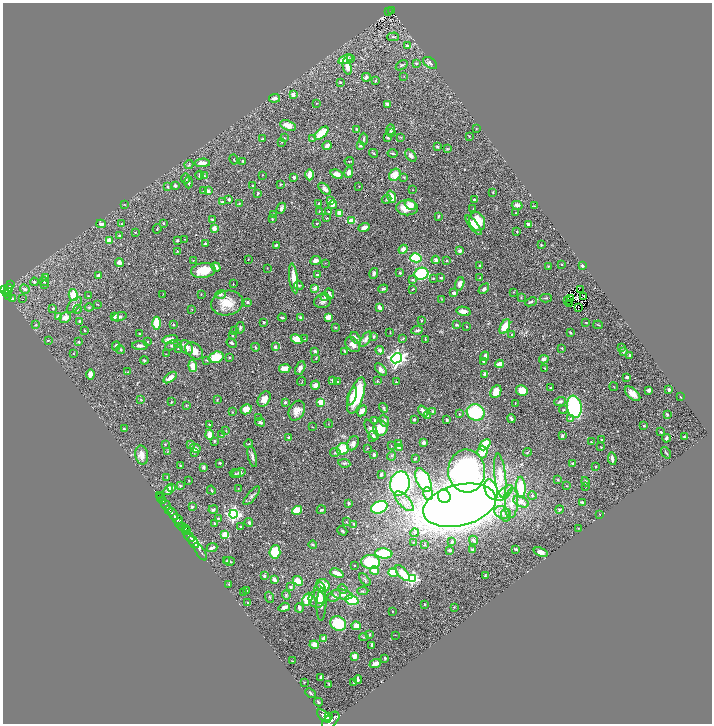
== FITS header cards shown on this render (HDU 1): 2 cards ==
NAXIS1  =                 1419
NAXIS2  =                 1443

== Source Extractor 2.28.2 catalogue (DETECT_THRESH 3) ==
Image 1419 x 1443 px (HDU 1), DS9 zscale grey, zoomed out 1/2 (1 PNG px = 2 x 2 image px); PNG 714 x 726 px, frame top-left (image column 2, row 1442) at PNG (3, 3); each listed source drawn as its Kron ellipse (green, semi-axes under 4 px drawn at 4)
Background 0.647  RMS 0.028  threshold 0.0842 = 3 sigma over >= 5 px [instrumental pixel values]
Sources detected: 555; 37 cannot appear on this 1/2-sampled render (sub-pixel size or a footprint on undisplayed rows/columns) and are neither listed nor drawn; of the other 518, the 500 brightest by FLUX_AUTO listed and drawn (18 fainter detections omitted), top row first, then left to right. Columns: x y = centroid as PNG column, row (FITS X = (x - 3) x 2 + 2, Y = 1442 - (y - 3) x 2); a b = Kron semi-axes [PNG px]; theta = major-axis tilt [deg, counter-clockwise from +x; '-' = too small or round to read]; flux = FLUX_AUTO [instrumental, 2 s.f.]
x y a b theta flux
392 11 4 2 - 46
389 12 2 1 - 4.9
393 37 5 3 - 8.8
407 45 3 3 - 8.5
346 59 7 4 18 83
351 59 4 3 - 8.5
416 63 3 3 - 4.3
430 63 8 5 -35 17
402 65 6 3 34 8.5
347 66 8 4 -78 33
404 76 2 2 - 1.9
366 77 4 4 - 16
375 81 4 2 - 4.9
340 82 3 2 - 4
293 95 3 3 - 27
274 98 5 4 - 19
316 103 2 2 - 2
388 104 3 2 - 15
288 126 8 4 -19 41
476 128 2 2 - 2
357 129 4 3 - 4.8
390 130 5 3 - 6.4
391 132 4 3 - 4.3
322 133 8 4 42 140
469 136 3 3 - 2.8
401 137 4 3 - 3.6
284 138 3 2 - 4.7
388 138 3 2 - 4.8
263 139 3 2 - 6.6
312 139 3 2 - 3.1
364 139 6 2 -89 6.4
282 142 3 2 - 2.4
327 146 4 3 - 32
360 146 4 2 - 5.5
437 147 3 3 - 4.6
447 149 3 2 - 3.8
373 153 4 2 - 5.2
392 153 5 2 - 5.4
411 156 7 4 -48 14
234 159 5 2 - 3.1
243 161 4 3 - 4.8
349 161 5 2 - 4.3
202 163 7 3 2 37
189 165 5 3 - 5.9
349 173 5 4 - 20
337 174 6 4 -22 31
199 175 4 2 - 11
262 175 2 2 - 2.1
310 175 6 3 -90 52
395 175 6 5 - 60
204 176 4 3 - 11
404 177 3 3 - 4.2
185 178 5 4 - 11
294 178 3 3 - 16
189 182 6 2 88 7
280 185 3 3 - 4.1
167 186 3 3 - 6.9
175 186 4 3 - 12
253 186 3 2 - 5.1
359 186 2 1 - 2.2
325 189 7 4 -43 23
413 190 2 2 - 2
203 191 4 3 - 4.4
208 191 3 3 - 27
493 192 3 2 - 4
258 193 3 2 - 5.1
391 197 6 4 -69 53
229 199 4 3 - 5.8
387 199 5 3 - 5.6
474 200 3 2 - 8.3
331 201 3 2 - 30
223 202 3 2 - 13
239 203 3 3 - 5.4
125 204 3 2 - 2.4
319 204 3 3 - 6.3
333 205 4 4 - 13
410 205 6 5 - 39
517 205 5 4 - 20
534 206 3 2 - 2.5
281 208 6 3 64 13
407 208 11 7 -1 81
473 208 3 2 - 1.9
319 211 2 2 - 3.6
329 212 3 2 - 5.7
340 213 4 3 - 77
515 213 2 1 - 2.4
273 214 3 2 - 3.7
438 216 3 2 - 5.8
327 218 4 2 - 2.3
213 219 4 2 - 7.9
272 219 3 3 - 5.8
352 221 4 3 - 64
477 221 9 8 - 110
164 223 2 2 - 8
101 224 5 3 - 16
121 224 4 3 - 5
317 224 2 1 - 3
529 224 4 3 - 17
473 225 12 4 -51 44
364 227 5 3 - 22
214 228 3 3 - 31
157 229 5 2 - 3.8
517 231 3 3 - 4.3
136 232 3 2 - 2.8
119 235 3 2 - 5.2
185 239 2 2 - 2.4
177 240 3 2 - 7.4
109 241 3 2 - 120
205 243 3 3 - 7.1
276 245 3 2 - 8
541 245 2 2 - 3.6
403 249 5 4 - 28
177 251 3 2 - 2.5
460 251 3 3 - 18
416 258 5 4 - 290
248 259 2 2 - 2.2
316 260 5 4 - 31
436 260 4 4 - 21
446 260 3 2 - 3.5
193 261 3 2 - 2.7
119 262 4 4 - 23
325 263 3 2 - 2.5
480 265 2 2 - 6
562 265 2 2 - 2.7
582 265 2 2 - 10
548 266 2 2 - 4.1
216 267 5 4 - 29
267 268 2 2 - 1.8
203 270 12 7 8 130
374 273 5 3 - 14
400 273 3 3 - 7.7
421 274 7 6 - 260
317 275 3 3 - 9.3
99 276 3 3 - 28
46 277 3 3 - 14
441 277 4 2 - 5.1
294 278 15 3 -83 77
433 278 3 2 - 5.2
480 278 3 3 - 5.1
412 280 4 3 - 7.3
44 281 5 3 - 8.7
34 282 4 4 - 8.3
11 284 2 1 - 13
44 284 3 2 - 4.4
233 284 2 2 - 2.2
460 284 7 4 74 35
299 285 5 3 - 6
315 288 2 2 - 66
8 289 5 4 - 300
25 289 5 4 - 9.6
383 289 5 3 - 8.3
412 289 2 1 - 2.5
484 289 6 4 44 15
581 289 2 1 - 79
4 290 3 2 - 220
8 292 2 1 - 38
513 292 2 1 - 2.8
329 293 6 2 -64 11
454 293 4 3 - 14
7 294 2 2 - 67
163 294 3 2 - 2.1
201 294 3 2 - 2.7
220 294 5 4 - 13
73 295 6 4 -78 79
9 296 4 2 - 85
88 296 2 2 - 2.8
584 296 2 1 - 2.3
324 297 4 3 - 5.5
521 297 3 2 - 3.3
546 298 6 2 0 5.4
12 299 4 3 - 4.7
23 299 2 1 - 40
442 299 3 2 - 2.7
571 299 2 1 - 2.5
323 301 9 6 11 21
568 301 2 1 - 4.6
248 302 3 3 - 6
531 302 6 3 25 8.4
227 303 16 12 9 110
97 304 3 2 - 2
569 304 2 2 - 3.4
74 305 9 5 47 18
89 307 4 3 - 5.2
379 307 3 3 - 29
53 308 2 2 - 6.1
578 308 2 1 - 1.9
77 309 4 2 - 6.2
192 309 2 2 - 1.8
463 311 7 4 -12 36
58 317 3 3 - 35
65 317 6 5 - 43
114 317 4 3 - 15
119 317 7 4 18 15
300 317 3 3 - 7.8
328 317 3 3 - 42
282 318 4 2 - 9.8
421 320 2 2 - 3.3
79 321 3 3 - 5.9
264 322 3 2 - 4.1
586 322 3 2 - 2.6
156 323 6 3 -90 130
173 324 3 2 - 4.2
36 325 3 2 - 3
456 325 4 3 - 7.9
598 325 5 2 - 4.5
467 326 2 2 - 2.4
335 327 4 2 - 3.6
505 327 8 4 63 71
240 328 6 3 78 6.8
85 330 3 2 - 2.9
417 330 6 3 9 11
235 331 3 2 - 3
390 332 3 2 - 2
570 333 3 2 - 5.2
140 334 3 2 - 3.9
512 334 3 2 - 4.1
233 335 3 3 - 3.5
374 337 4 3 - 6
355 338 7 3 -57 22
403 338 4 3 - 5.4
170 339 8 4 9 47
297 339 6 4 -23 61
305 339 3 2 - 3.7
366 339 9 4 58 17
425 339 3 2 - 2.4
48 340 3 2 - 4.2
79 342 3 2 - 7
148 342 3 2 - 3.8
232 343 5 3 - 11
178 344 3 2 - 4
172 345 7 4 29 13
353 345 8 6 -45 34
116 346 4 2 - 13
140 346 8 3 -2 21
187 347 8 6 -57 28
255 347 4 3 - 5.8
275 347 2 2 - 20
178 348 3 2 - 3.2
562 348 3 2 - 3.5
621 348 3 2 - 6
120 350 4 3 - 4.8
380 350 4 3 - 13
194 351 10 7 -41 60
315 351 4 3 - 6.3
345 351 4 3 - 8.8
624 351 3 2 - 9.9
74 353 3 2 - 2.7
166 354 2 2 - 2.3
630 355 3 3 - 9
485 356 5 3 - 16
216 357 7 5 18 140
230 357 3 3 - 4.1
316 358 3 3 - 3.9
396 358 5 5 - 1900
544 359 5 3 - 21
144 360 4 3 - 7.2
207 360 4 2 - 4
483 362 2 2 - 14
499 364 4 3 - 40
193 366 6 4 -85 74
300 368 7 4 62 21
545 368 3 2 - 3.1
285 369 6 3 9 47
381 369 7 4 -51 18
128 372 3 2 - 2.2
90 374 5 3 - 29
484 374 4 3 - 6.5
627 377 3 2 - 12
170 378 8 3 36 29
332 380 3 3 - 12
302 381 5 2 - 3.6
337 381 2 2 - 2.9
377 381 3 3 - 6.6
396 382 3 2 - 4.9
315 385 4 4 - 23
614 387 4 2 - 2.7
551 388 2 2 - 6.8
669 389 2 2 - 16
649 390 3 3 - 21
522 391 6 5 - 77
496 392 6 5 - 64
632 394 9 5 -41 45
356 395 19 7 71 250
352 396 9 3 70 56
681 397 3 2 - 3
264 399 8 5 58 52
141 400 4 2 - 3
217 400 3 2 - 3.3
560 401 6 4 19 13
171 402 3 2 - 3.5
321 402 3 3 - 170
285 403 3 2 - 8.6
515 403 3 2 - 2.4
186 405 4 2 - 3
574 407 11 7 -81 580
384 408 5 3 - 7.5
246 409 6 5 - 60
563 410 4 3 - 5.2
297 411 10 7 61 47
362 411 6 3 60 41
423 411 6 3 -52 24
232 412 3 3 - 3
433 412 4 3 - 6.2
476 412 9 8 - 290
459 414 4 2 - 3.2
667 414 4 2 - 7.3
428 416 3 3 - 6.5
258 418 3 2 - 5.8
511 419 4 2 - 9.3
570 419 4 3 - 7.7
375 420 3 2 - 8.5
414 420 3 3 - 8
447 420 3 2 - 6.2
384 421 6 4 -65 16
260 422 5 4 - 13
209 424 2 2 - 5.6
328 424 4 2 - 2.3
644 426 2 2 - 3.8
312 427 2 2 - 2.2
380 428 7 7 - 100
124 429 3 2 - 8.9
371 430 11 5 -61 26
226 431 3 2 - 2.4
661 432 3 2 - 7.4
209 435 5 3 - 44
222 435 4 3 - 4.9
562 435 2 2 - 18
373 436 5 4 - 16
289 437 4 4 - 6.9
685 437 3 3 - 4.4
666 438 4 2 - 9.4
602 440 2 2 - 6.1
214 441 3 2 - 5.4
423 442 4 3 - 16
591 442 3 2 - 4.2
353 443 7 5 57 28
399 443 3 3 - 11
165 444 2 2 - 3.4
190 444 2 2 - 26
249 444 4 2 - 3.8
485 445 6 4 46 200
391 446 3 2 - 2.6
601 447 3 2 - 3.8
195 448 5 4 - 15
367 448 2 2 - 4
399 448 4 4 - 30
343 449 6 5 - 100
167 452 3 2 - 2.1
194 452 4 3 - 4.1
335 452 5 3 - 7.3
482 452 6 5 - 72
527 452 4 3 - 5.3
666 453 6 2 -53 5.7
142 455 9 6 -79 34
374 455 3 2 - 12
391 456 5 3 - 6.6
252 457 11 4 -77 18
415 459 3 2 - 4.6
612 459 6 2 -83 17
220 463 2 2 - 7.8
344 463 6 3 -9 8.5
573 463 3 3 - 6.1
180 466 3 2 - 5
204 467 4 3 - 9.5
596 467 2 2 - 3.2
467 471 21 18 -88 1300
239 472 7 4 15 13
235 474 6 2 -6 5.3
381 474 4 3 - 14
500 476 22 5 -84 92
167 477 3 2 - 4.5
423 480 12 6 -64 370
558 480 3 2 - 3.4
189 481 3 2 - 2.2
586 482 5 3 - 8.6
400 483 12 9 77 970
180 486 4 3 - 6.3
566 486 3 2 - 1.9
521 487 10 4 -86 170
585 487 2 1 - 2.1
172 488 3 3 - 11
238 489 3 2 - 2.7
491 489 10 6 -70 920
168 490 6 3 53 33
211 490 5 2 - 4.9
428 493 6 5 - 29
504 493 10 4 41 33
159 495 3 1 - 7.1
252 496 11 4 49 15
444 496 7 6 - 200
532 496 4 3 - 6.5
160 498 2 2 - 64
163 501 3 2 - 100
404 501 12 5 -47 45
521 502 8 5 -26 39
582 502 3 3 - 7.7
348 503 3 2 - 6.8
511 503 15 6 86 58
166 505 5 2 - 420
460 505 37 20 14 6800
192 507 3 2 - 10
379 507 8 6 23 460
169 509 2 2 - 160
559 509 4 3 - 6.9
213 510 5 3 - 9.9
297 510 5 4 - 88
321 510 5 3 - 7.7
502 512 8 6 -25 31
173 514 7 3 -59 860
233 514 4 4 - 1300
600 514 3 2 - 2.6
506 515 6 5 - 21
218 518 3 3 - 5.3
177 519 6 3 -33 410
346 522 3 2 - 2.6
179 523 3 1 - 130
214 523 4 3 - 5.9
249 523 4 3 - 7
354 524 3 2 - 8.2
182 526 4 3 - 270
241 526 3 2 - 4.4
578 528 3 2 - 2.2
185 529 4 2 - 230
186 531 4 2 - 190
342 531 5 3 - 5.4
415 533 4 4 - 7.7
225 535 2 2 - 130
189 536 6 2 -52 610
474 540 5 3 - 12
194 542 7 3 -52 1800
413 542 2 2 - 2.7
452 542 2 2 - 11
313 545 4 3 - 5.5
424 545 3 2 - 3.1
212 548 5 3 - 15
516 549 3 2 - 7.2
449 550 3 2 - 7
473 550 3 2 - 6
200 552 10 2 -56 63
275 552 6 5 - 120
541 552 7 4 -19 20
384 553 9 5 -5 200
226 561 4 2 - 4.2
229 561 5 2 - 5.5
370 562 9 7 -6 280
354 565 2 2 - 3.4
374 571 4 4 - 60
337 573 7 3 -22 46
393 573 4 4 - 68
402 573 9 5 -51 75
485 575 4 3 - 4.5
264 576 2 2 - 24
412 578 3 3 - 630
274 579 3 3 - 27
365 580 7 3 -51 7.9
298 581 5 4 - 63
229 584 3 2 - 2.3
323 585 7 6 - 88
291 587 4 3 - 12
343 589 5 3 - 8.8
247 591 4 2 - 4
363 591 6 3 6 5.8
244 593 2 2 - 2.5
320 593 11 6 89 39
342 594 10 5 -9 27
286 595 5 4 - 6.1
334 596 7 5 32 17
270 597 6 3 -69 5.2
307 599 7 4 66 110
317 599 8 8 - 33
352 600 7 4 -16 200
247 602 2 2 - 2.6
321 604 16 5 88 37
425 604 3 3 - 3
284 607 6 4 20 19
454 607 2 2 - 2.5
299 608 5 2 - 14
392 611 2 1 - 1.9
338 624 8 6 -32 180
356 626 5 4 - 35
369 634 3 3 - 5.4
395 635 3 2 - 1.9
364 637 4 2 - 4.4
324 638 3 2 - 32
314 645 4 3 - 51
372 645 3 2 - 15
355 656 3 3 - 38
385 658 3 2 - 6.9
292 661 3 1 - 2.5
375 663 5 3 - 20
320 677 3 2 - 6.1
358 680 4 2 - 11
304 682 3 2 - 3
354 683 2 2 - 3.5
329 684 3 3 - 3.6
310 693 6 3 -43 7.9
318 702 4 3 - 5.6
324 716 8 4 -44 1700
328 717 2 2 - 310
331 720 10 6 45 2300
At the frame edge (FLAGS 8, measured only in part): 1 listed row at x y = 331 720
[18 fainter detections neither listed nor drawn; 37 sub-pixel or undisplayed-footprint detections neither listed nor drawn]